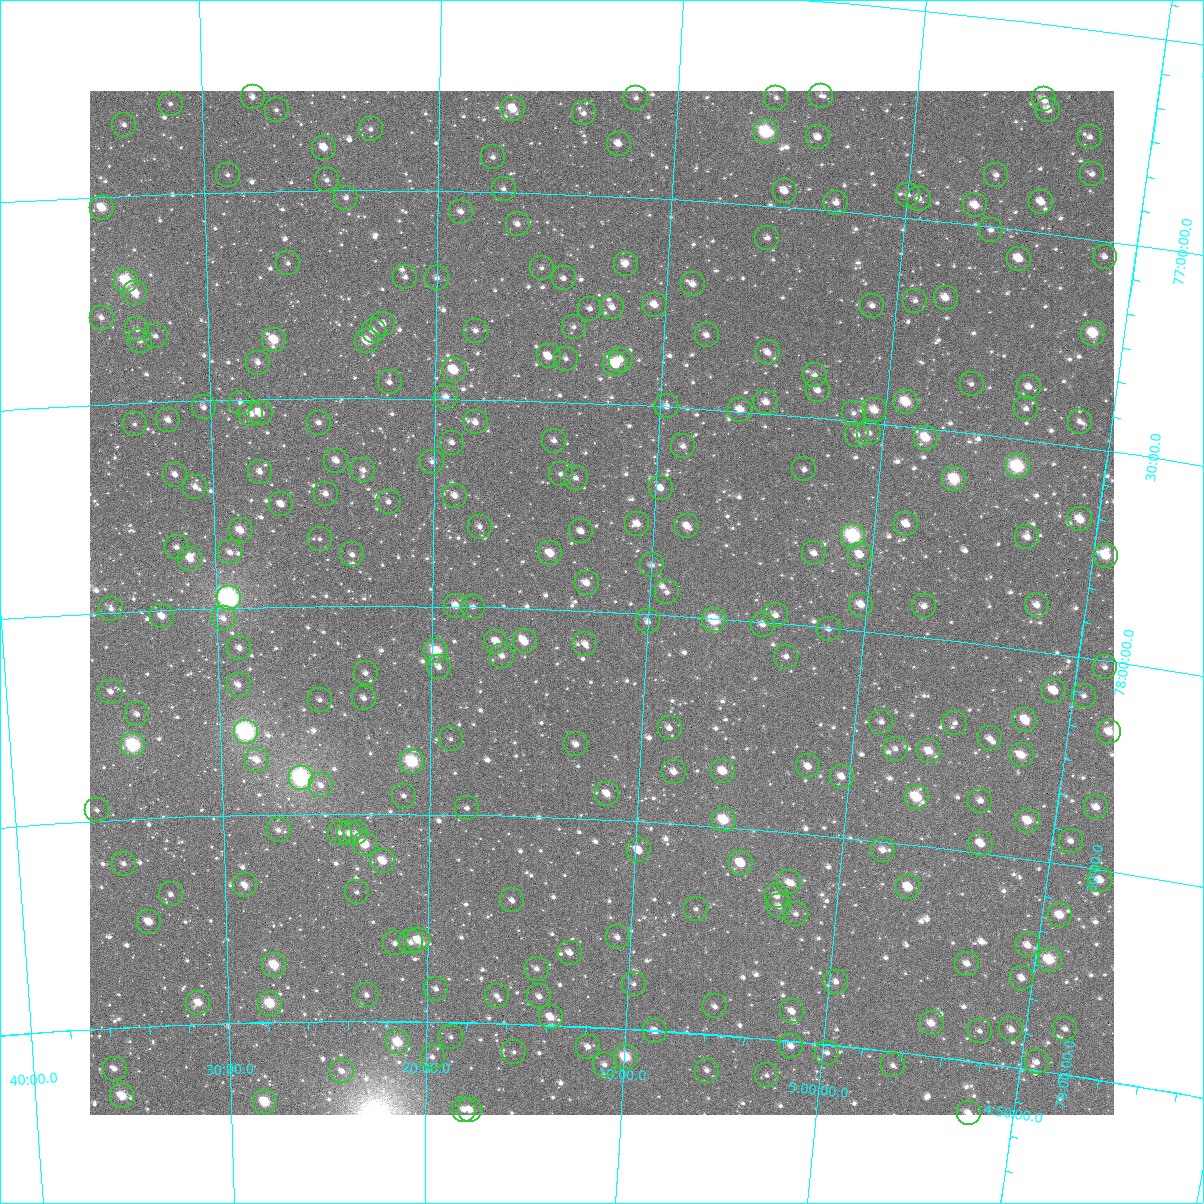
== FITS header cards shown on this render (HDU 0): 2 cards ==
NAXIS1  =                 1024
NAXIS2  =                 1024

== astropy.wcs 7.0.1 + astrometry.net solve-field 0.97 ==
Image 1024 x 1024 px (HDU 0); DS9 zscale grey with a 90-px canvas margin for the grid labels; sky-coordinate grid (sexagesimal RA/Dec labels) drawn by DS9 from the SOLVED WCS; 269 Tycho-2 reference stars matched to detected sources circled (green)
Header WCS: RA---TAN-SIP/DEC--TAN-SIP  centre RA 05:12:12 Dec +77:59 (78.05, +77.98 deg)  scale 8.66 arcsec/px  FOV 147.8' x 147.9'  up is +177 deg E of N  parity flipped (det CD > 0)
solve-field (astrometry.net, Tycho-2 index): VERIFIED the header's WCS against the Tycho-2 star catalogue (verified at 6 index scales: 16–269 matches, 0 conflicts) and refined it, rather than solving blind
Solved WCS: RA---TAN-SIP/DEC--TAN-SIP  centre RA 05:12:12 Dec +77:59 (78.05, +77.98 deg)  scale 8.66 arcsec/px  FOV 147.8' x 147.9'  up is +177 deg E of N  parity flipped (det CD > 0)
The solver's refit moves the header's centre by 0.56 arcsec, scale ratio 1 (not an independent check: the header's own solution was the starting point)
Tycho-2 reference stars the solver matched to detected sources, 269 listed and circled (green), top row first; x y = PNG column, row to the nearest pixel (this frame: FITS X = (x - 90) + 1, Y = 1024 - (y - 91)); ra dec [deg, ICRS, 3 dp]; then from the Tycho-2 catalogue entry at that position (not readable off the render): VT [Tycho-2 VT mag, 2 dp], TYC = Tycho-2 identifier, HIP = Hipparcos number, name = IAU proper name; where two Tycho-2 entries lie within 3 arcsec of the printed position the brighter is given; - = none
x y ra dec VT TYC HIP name
821 96 76.002 +76.727 12.26 4511-749-1 - -
253 97 81.961 +76.774 11.69 4524-555-1 - -
636 98 77.932 +76.762 11.81 4511-1131-1 - -
776 98 76.464 +76.741 12.51 4511-640-1 - -
1044 99 73.679 +76.681 11.11 4511-1646-1 - -
171 104 82.828 +76.784 11.83 4524-331-1 - -
513 109 79.222 +76.799 9.48 4511-481-1 - -
277 110 81.715 +76.806 11.72 4524-333-1 - -
1048 110 73.618 +76.705 10.35 4511-398-1 - -
584 113 78.478 +76.805 11.12 4511-833-1 - -
124 125 83.324 +76.830 11.72 4524-597-1 - -
371 129 80.722 +76.853 11.94 4524-741-1 - -
766 132 76.542 +76.824 8.14 4511-790-1 23739 -
818 137 75.993 +76.828 10.73 4511-807-1 - -
1090 137 73.150 +76.758 11.73 4511-310-1 - -
619 144 78.095 +76.874 10.65 4511-1029-1 - -
324 148 81.214 +76.897 10.19 4528-1282-1 - -
493 157 79.422 +76.917 11.46 4515-1286-1 - -
1092 174 73.073 +76.845 11.48 4511-319-1 - -
228 175 82.245 +76.959 11.89 4528-1412-1 - -
996 175 74.079 +76.876 11.78 4515-1346-1 - -
327 180 81.189 +76.975 11.49 4528-973-1 - -
504 189 79.302 +76.992 11.42 4515-1102-1 - -
785 191 76.300 +76.963 10.97 4515-1656-1 - -
908 195 74.987 +76.947 11.87 4515-570-1 - -
346 198 80.982 +77.019 11.40 4528-1074-1 - -
919 199 74.869 +76.952 11.42 4515-912-1 - -
1041 202 73.570 +76.928 10.33 4515-1626-1 - -
836 203 75.741 +76.981 10.89 4515-958-1 - -
975 205 74.267 +76.954 10.08 4515-86-1 - -
102 208 83.603 +77.028 9.35 4528-1500-1 - -
461 212 79.750 +77.050 11.73 4515-590-1 - -
518 224 79.140 +77.076 11.28 4515-908-1 - -
991 230 74.068 +77.008 11.22 4515-1048-1 - -
767 238 76.448 +77.079 11.47 4515-1842-1 - -
1105 257 72.825 +77.038 11.63 4515-1680-1 - -
1019 259 73.736 +77.070 9.85 4515-1134-1 - -
288 263 81.615 +77.175 11.78 4528-1392-1 - -
626 264 77.959 +77.161 10.42 4515-1172-1 - -
542 268 78.865 +77.180 11.74 4515-880-1 - -
405 277 80.344 +77.209 11.29 4528-2052-1 - -
437 278 80.001 +77.210 11.45 4528-2048-1 - -
564 278 78.624 +77.203 12.05 4515-1244-1 - -
126 281 83.380 +77.205 8.37 4528-2067-1 - -
693 284 77.219 +77.202 10.62 4515-556-1 - -
135 293 83.284 +77.235 9.71 4528-1960-1 - -
946 298 74.473 +77.183 10.33 4515-90-1 - -
915 301 74.799 +77.197 11.56 4515-1838-1 - -
655 305 77.623 +77.256 10.27 4515-774-1 - -
872 306 75.256 +77.220 11.73 4515-1620-1 - -
612 307 78.081 +77.268 11.54 4515-1136-1 - -
590 309 78.323 +77.273 11.77 4515-1028-1 - -
102 318 83.664 +77.291 10.92 4528-1788-1 - -
383 324 80.580 +77.321 10.97 4528-1808-1 - -
574 327 78.493 +77.319 11.98 4515-794-1 - -
137 329 83.283 +77.323 11.55 4528-1790-1 - -
374 331 80.683 +77.340 11.37 4528-1734-1 - -
476 331 79.564 +77.335 11.41 4515-1064-1 - -
1093 334 72.835 +77.225 9.31 4515-1412-1 22561 -
707 335 77.035 +77.322 11.07 4515-1682-1 - -
156 336 83.082 +77.341 12.11 4528-1728-1 - -
274 340 81.780 +77.359 9.20 4528-1798-1 - -
140 341 83.253 +77.351 11.94 4528-1760-1 - -
367 341 80.757 +77.363 9.78 4528-1804-1 25162 -
768 352 76.350 +77.353 10.92 4515-798-1 - -
549 356 78.759 +77.392 10.48 4515-1470-1 - -
566 359 78.565 +77.396 12.04 4515-1538-1 - -
621 360 77.964 +77.393 10.82 4515-424-1 - -
258 363 81.962 +77.412 11.08 4528-1419-1 - -
615 364 78.020 +77.403 9.26 4515-1568-1 - -
454 370 79.799 +77.431 9.36 4515-1010-1 - -
815 375 75.817 +77.398 11.32 4515-786-1 - -
390 382 80.509 +77.462 11.58 4528-1982-1 - -
972 384 74.086 +77.383 12.15 4515-1096-1 - -
1029 387 73.459 +77.373 11.20 4515-1534-1 - -
818 390 75.765 +77.435 11.11 4515-748-1 - -
446 397 79.879 +77.496 10.90 4515-962-1 - -
766 402 76.325 +77.473 10.64 4515-374-1 - -
906 402 74.785 +77.442 9.09 4515-1074-1 23175 -
241 403 82.161 +77.509 11.46 4528-1091-1 - -
667 406 77.424 +77.499 10.95 4515-670-1 - -
204 407 82.574 +77.517 11.90 4528-1245-1 - -
1026 408 73.459 +77.425 11.21 4515-280-1 - -
740 410 76.608 +77.495 10.29 4515-286-1 - -
875 410 75.122 +77.469 9.93 4515-190-1 - -
261 413 81.947 +77.533 11.12 4528-1911-1 - -
854 413 75.349 +77.481 11.56 4515-40-1 - -
251 414 82.056 +77.535 10.33 4528-1067-1 - -
168 420 82.976 +77.545 10.88 4528-1990-1 - -
476 422 79.547 +77.556 11.11 4515-874-1 - -
1080 422 72.848 +77.440 12.13 4515-1306-1 - -
319 423 81.298 +77.560 11.26 4528-1297-1 - -
135 424 83.353 +77.551 11.72 4528-1580-1 - -
869 433 75.160 +77.525 11.04 4515-1034-1 - -
857 435 75.290 +77.533 11.23 4515-1754-1 - -
926 438 74.523 +77.523 9.30 4515-802-1 - -
554 441 78.663 +77.594 11.36 4515-232-1 - -
452 443 79.804 +77.605 12.04 4515-1148-1 - -
683 446 77.217 +77.593 11.18 4515-854-1 - -
336 461 81.105 +77.651 10.85 4528-1655-1 - -
432 462 80.028 +77.652 11.73 4528-1367-1 - -
1018 466 73.470 +77.566 8.00 4515-1508-1 22769 -
804 469 75.845 +77.627 11.39 4515-1548-1 - -
363 470 80.801 +77.674 11.19 4528-2034-1 - -
260 472 81.965 +77.676 10.97 4528-1317-1 - -
561 474 78.574 +77.674 12.04 4515-2028-1 - -
175 475 82.922 +77.676 11.02 4528-1991-1 - -
576 478 78.405 +77.682 11.33 4515-2034-1 - -
954 479 74.157 +77.615 8.70 4515-930-1 - -
195 487 82.699 +77.707 11.23 4528-878-1 - -
661 488 77.443 +77.696 10.92 4515-2003-1 - -
326 494 81.226 +77.730 11.05 4528-1640-1 - -
455 496 79.761 +77.733 10.74 4515-1835-1 - -
389 502 80.512 +77.750 12.24 4528-1461-1 - -
281 504 81.732 +77.754 10.34 4528-1891-1 - -
1080 519 72.699 +77.672 9.85 4515-2015-1 - -
637 524 77.682 +77.785 10.77 4515-1445-1 - -
906 524 74.639 +77.735 10.33 4515-1733-1 - -
687 526 77.115 +77.785 10.24 4515-1539-1 - -
480 527 79.474 +77.806 11.70 4515-1449-1 - -
241 530 82.201 +77.815 9.81 4528-1453-1 - -
581 531 78.317 +77.810 11.16 4515-1373-1 - -
853 536 75.225 +77.776 7.78 4515-1529-1 23318 -
1027 537 73.262 +77.732 10.82 4515-1926-1 - -
320 539 81.300 +77.839 12.35 4528-1483-1 - -
177 547 82.936 +77.851 11.56 4528-769-1 - -
230 552 82.326 +77.867 11.40 4528-711-1 - -
550 553 78.660 +77.866 9.78 4515-1031-1 - -
814 553 75.650 +77.826 11.44 4515-1565-1 - -
352 554 80.929 +77.876 11.34 4528-1037-1 - -
860 555 75.128 +77.819 10.43 4515-1229-1 - -
1106 556 72.353 +77.750 9.34 4515-1609-1 - -
190 559 82.784 +77.880 10.09 4528-763-1 - -
652 565 77.492 +77.883 12.02 4515-989-1 - -
587 583 78.229 +77.934 10.51 4515-1337-1 - -
667 592 77.300 +77.945 11.69 4515-751-1 - -
229 598 82.357 +77.978 6.54 4528-653-1 25714 -
861 605 75.059 +77.939 10.23 4515-1311-1 - -
1037 605 73.054 +77.891 10.72 4515-869-1 - -
456 606 79.729 +77.998 10.28 4515-1193-1 - -
924 606 74.336 +77.927 11.17 4515-885-1 - -
473 607 79.530 +78.000 11.52 4515-1481-1 - -
111 609 83.718 +77.992 11.76 4528-761-1 - -
776 615 76.030 +77.983 10.81 4515-485-1 - -
162 616 83.134 +78.015 10.14 4528-335-1 - -
224 618 82.423 +78.026 11.50 4528-758-1 - -
714 620 76.733 +78.005 8.57 4515-661-1 23803 -
648 621 77.500 +78.019 11.15 4515-1537-1 - -
763 625 76.169 +78.007 11.31 4515-975-1 - -
829 629 75.408 +78.005 11.44 4515-1191-1 - -
525 641 78.924 +78.079 9.69 4515-413-1 - -
496 642 79.251 +78.082 10.11 4515-401-1 - -
585 644 78.214 +78.081 11.10 4515-1787-1 - -
239 648 82.247 +78.099 10.91 4528-805-1 - -
436 651 79.951 +78.108 8.79 4515-1743-1 - -
502 656 79.181 +78.116 10.91 4515-1633-1 - -
786 657 75.869 +78.080 10.95 4515-1943-1 - -
439 667 79.912 +78.147 11.14 4515-1928-1 - -
1105 667 72.179 +78.016 12.30 4515-847-1 - -
366 673 80.775 +78.162 11.67 4528-1967-1 - -
239 685 82.269 +78.187 10.93 4528-928-1 - -
1054 691 72.725 +78.090 10.39 4515-1919-1 - -
111 692 83.772 +78.191 11.76 4528-328-1 - -
1084 696 72.370 +78.091 11.75 4515-449-1 - -
364 698 80.793 +78.222 11.63 4528-1099-1 - -
320 700 81.316 +78.226 11.43 4528-1235-1 - -
137 714 83.474 +78.248 11.48 4528-742-1 - -
1025 720 73.009 +78.169 9.60 4515-1695-1 22621 -
881 722 74.686 +78.215 11.15 4515-713-1 - -
955 723 73.826 +78.197 11.83 4515-1811-1 - -
670 728 77.174 +78.272 11.41 4515-135-1 - -
246 732 82.200 +78.300 6.77 4528-87-1 25653 -
1109 732 72.018 +78.169 10.69 4515-1135-1 - -
990 738 73.398 +78.224 11.52 4515-1077-1 - -
451 739 79.763 +78.319 12.43 4515-1773-1 - -
576 744 78.272 +78.322 10.80 4515-97-1 - -
133 745 83.539 +78.323 7.75 4528-543-1 26115 -
896 749 74.486 +78.275 11.89 4515-31-1 - -
929 751 74.089 +78.272 9.92 4515-153-1 - -
1022 755 72.999 +78.254 9.87 4515-1227-1 - -
257 760 82.073 +78.368 10.41 4528-455-1 - -
412 762 80.220 +78.375 8.15 4528-1577-1 24969 -
808 766 75.497 +78.338 10.86 4515-373-1 - -
723 771 76.508 +78.366 9.66 4515-883-1 - -
674 772 77.089 +78.376 10.60 4515-371-1 - -
842 777 75.087 +78.356 10.55 4515-755-1 - -
301 778 81.545 +78.415 6.80 4528-2134-1 25416 -
321 785 81.307 +78.432 11.70 4528-1766-1 - -
607 794 77.875 +78.438 10.59 4515-141-1 - -
404 796 80.314 +78.457 11.59 4528-1359-1 - -
917 797 74.175 +78.385 9.12 4515-81-1 - -
980 801 73.414 +78.376 11.18 4515-129-1 - -
1096 807 72.036 +78.353 10.31 4515-217-1 - -
467 808 79.552 +78.485 11.50 4515-515-1 - -
97 810 84.010 +78.474 11.36 4528-538-1 - -
724 820 76.453 +78.483 8.92 4515-1563-1 - -
1028 821 72.822 +78.408 9.64 4515-895-1 - -
279 830 81.829 +78.538 11.15 4528-183-1 - -
340 833 81.087 +78.546 11.78 4528-1579-1 - -
349 833 80.980 +78.547 11.38 4528-1674-1 - -
356 833 80.891 +78.548 11.43 4528-1696-1 - -
1071 841 72.276 +78.442 11.11 4515-1161-1 - -
365 844 80.782 +78.574 9.70 4528-1415-1 - -
981 844 73.343 +78.478 10.03 4515-597-1 - -
639 850 77.457 +78.570 10.55 4515-1862-1 - -
883 850 74.509 +78.521 10.96 4515-1923-1 - -
383 861 80.562 +78.614 9.68 4528-1743-1 - -
741 863 76.208 +78.584 9.27 4515-165-1 - -
124 864 83.720 +78.606 11.69 4528-268-1 - -
1100 880 71.861 +78.525 10.38 4515-1829-1 - -
789 882 75.608 +78.620 10.82 4515-127-1 - -
245 885 82.251 +78.669 10.43 4528-654-1 - -
908 887 74.151 +78.603 9.73 4515-1866-1 - -
357 892 80.882 +78.689 12.19 4528-984-1 - -
171 894 83.161 +78.685 11.68 4528-267-1 - -
777 896 75.738 +78.655 11.12 4515-157-1 - -
512 900 78.973 +78.704 11.46 4515-1741-1 - -
779 906 75.697 +78.680 11.06 4515-1339-1 - -
696 909 76.716 +78.702 12.24 4515-259-1 - -
796 914 75.486 +78.694 11.82 4515-1211-1 - -
1060 915 72.276 +78.622 9.82 4515-191-1 - -
149 922 83.447 +78.748 9.79 4528-255-1 - -
618 937 77.656 +78.782 11.77 4519-1633-1 - -
418 940 80.122 +78.804 9.50 4532-2010-1 - -
411 942 80.212 +78.810 11.36 4532-1944-1 - -
395 943 80.412 +78.812 11.71 4532-1940-1 - -
1028 945 72.613 +78.705 10.75 4515-337-1 - -
570 953 78.235 +78.825 11.17 4519-1469-1 - -
1050 960 72.324 +78.732 8.98 4515-615-1 - -
967 964 73.323 +78.769 10.66 4519-1422-1 - -
274 965 81.914 +78.862 9.08 4532-1772-1 - -
537 969 78.641 +78.866 11.60 4519-1363-1 - -
1022 978 72.630 +78.785 10.90 4519-1427-1 - -
836 982 74.911 +78.848 11.21 4519-1357-1 - -
634 984 77.423 +78.891 12.06 4519-1399-1 - -
436 989 79.891 +78.921 11.44 4519-1034-1 - -
367 995 80.760 +78.937 11.73 4532-1946-1 - -
497 996 79.126 +78.934 11.62 4519-1236-1 - -
539 996 78.599 +78.932 11.00 4519-1243-1 - -
198 1003 82.872 +78.948 9.72 4532-1540-1 - -
270 1004 81.972 +78.955 8.83 4532-1517-1 - -
715 1006 76.391 +78.933 11.48 4519-1113-1 - -
792 1011 75.422 +78.929 11.79 4519-1388-1 - -
551 1017 78.444 +78.981 10.11 4519-1067-1 - -
932 1023 73.670 +78.922 10.03 4519-1030-1 - -
1011 1029 72.671 +78.911 10.78 4519-1419-1 - -
1065 1029 72.005 +78.891 11.51 4519-1510-1 - -
655 1031 77.121 +79.001 10.40 4519-982-1 - -
980 1031 73.060 +78.926 11.77 4519-1486-1 - -
451 1037 79.694 +79.036 11.87 4519-1115-1 - -
398 1042 80.364 +79.051 9.12 4532-1982-1 25022 -
791 1046 75.392 +79.013 10.61 4519-933-1 - -
588 1047 77.957 +79.048 11.55 4519-1338-1 - -
514 1052 78.890 +79.068 12.35 4519-1640-1 - -
827 1053 74.934 +79.020 11.85 4519-1423-1 - -
433 1057 79.924 +79.085 11.52 4519-1525-1 - -
626 1057 77.472 +79.069 8.97 4519-744-1 - -
1037 1062 72.300 +78.980 11.48 4519-1560-1 - -
605 1065 77.736 +79.089 11.15 4519-1190-1 - -
893 1065 74.093 +79.033 11.79 4519-1625-1 - -
115 1069 83.969 +79.098 11.07 4532-1005-1 - -
342 1071 81.072 +79.120 10.95 4532-1701-1 - -
707 1071 76.429 +79.088 11.39 4519-1572-1 - -
767 1075 75.670 +79.087 12.00 4519-1225-1 - -
122 1096 83.893 +79.164 9.05 4532-1030-1 - -
265 1102 82.063 +79.192 8.65 4532-1348-1 25607 -
464 1110 79.514 +79.210 11.37 4519-581-1 - -
470 1110 79.432 +79.210 10.88 4519-1580-1 - -
969 1113 73.063 +79.125 10.63 4519-1128-1 - -